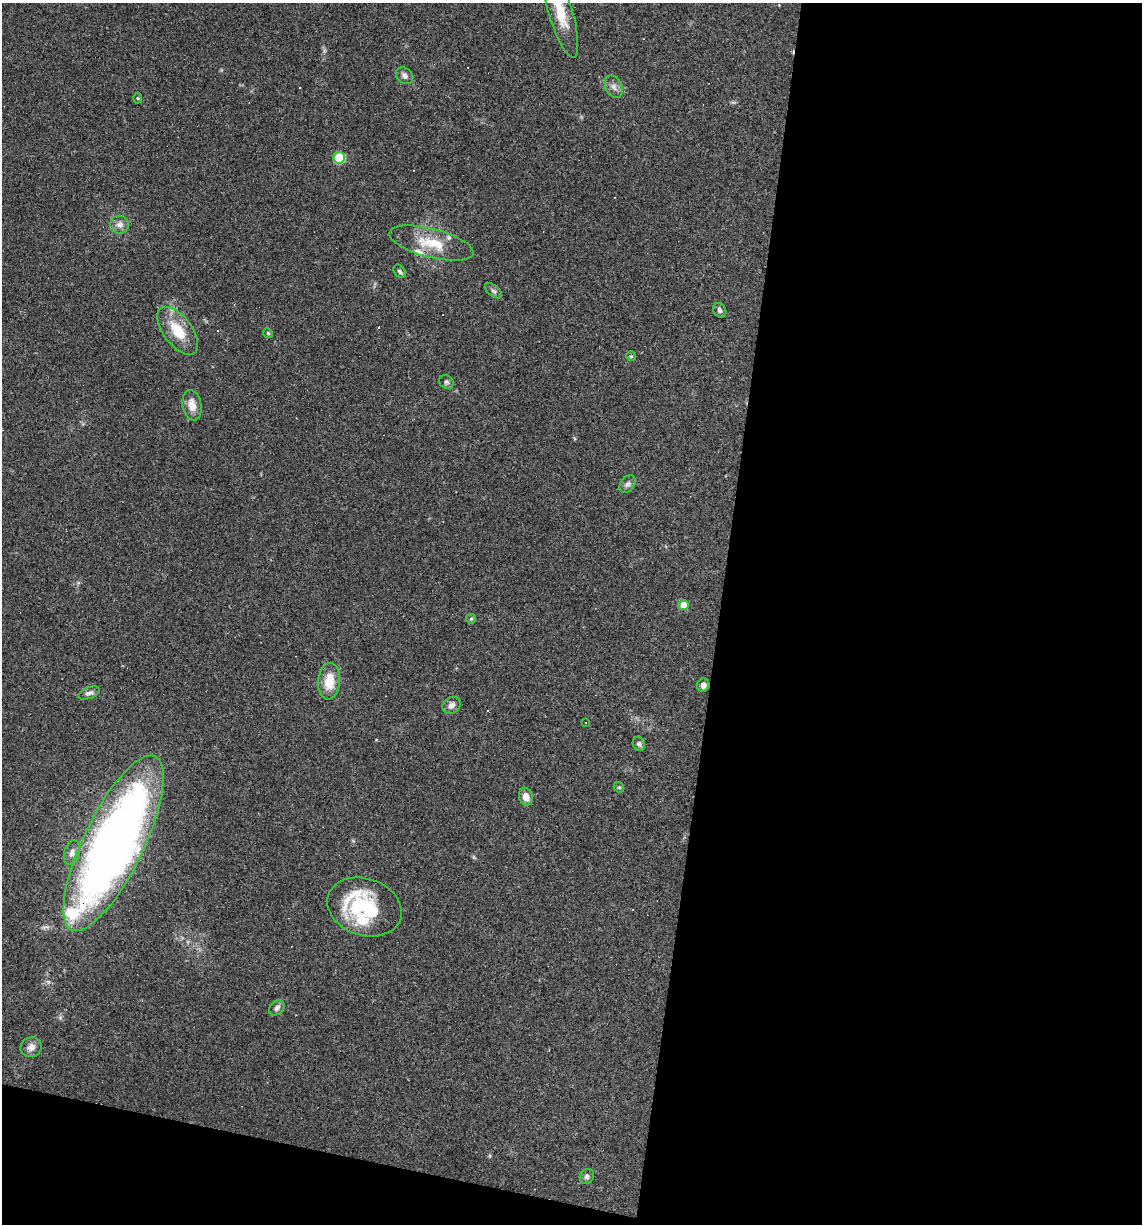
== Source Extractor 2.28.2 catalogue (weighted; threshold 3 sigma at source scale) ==
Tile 16 of 4 x 4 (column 4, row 4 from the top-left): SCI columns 3536-4675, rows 1-1222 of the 4907 x 4887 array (HDU 1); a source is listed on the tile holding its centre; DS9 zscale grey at full resolution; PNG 1144 x 1226 px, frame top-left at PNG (2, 3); each listed source drawn as its Kron ellipse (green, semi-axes under 4 px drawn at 4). Shown black and unused: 40% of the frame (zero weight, under 3 of 4 exposures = <1% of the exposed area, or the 3 px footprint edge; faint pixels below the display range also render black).
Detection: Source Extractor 2.28.2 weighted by HDU 2 'WHT'; one run over the whole footprint, this tile lists its part. Background 0.0581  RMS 0.0048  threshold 0.0217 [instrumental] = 3 sigma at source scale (4.5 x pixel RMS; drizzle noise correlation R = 1.50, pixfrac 1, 0.05/0.05 arcsec/px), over >= 5 px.
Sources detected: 42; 6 cosmic-ray / hot-pixel residue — neither listed nor drawn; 4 inside a brighter listed object's ellipse — not listed separately; the other 32 listed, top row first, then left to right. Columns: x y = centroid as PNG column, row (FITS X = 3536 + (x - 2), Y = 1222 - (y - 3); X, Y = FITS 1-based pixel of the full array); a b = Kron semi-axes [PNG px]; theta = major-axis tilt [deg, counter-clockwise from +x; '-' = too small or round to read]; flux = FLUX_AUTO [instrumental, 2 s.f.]
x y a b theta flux
560 12 47 12 -73 13
405 76 9 7 -41 2
614 87 12 8 -63 2.3
137 98 5 3 - 0.47
339 158 6 5 - 25
119 225 9 9 - 2.9
431 243 43 14 -14 15
400 271 7 5 -53 0.95
493 291 10 5 -38 1.2
720 310 7 6 - 1.3
178 331 28 14 -53 14
268 333 5 4 - 0.59
631 356 5 5 - 0.59
446 382 8 6 -36 1.2
192 405 15 9 -80 5.4
627 484 10 7 51 1.7
684 605 5 5 - 7
471 619 5 5 - 0.71
329 681 18 11 85 9.5
703 685 7 6 - 2.2
89 693 11 5 20 1.7
451 705 9 8 - 2.5
586 723 3 3 - 1.3
639 744 7 6 - 1.3
619 787 5 4 - 0.66
526 797 9 7 -76 4
113 843 96 30 64 410
72 853 13 7 74 2.4
364 907 38 28 -19 40
277 1008 8 6 45 1.7
31 1047 10 10 - 3
587 1176 8 6 52 1.4
Overlapping masked pixels (flux is a lower limit): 1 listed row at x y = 113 843
Isophote crosses this tile's border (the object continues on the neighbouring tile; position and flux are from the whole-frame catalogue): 1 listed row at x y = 560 12